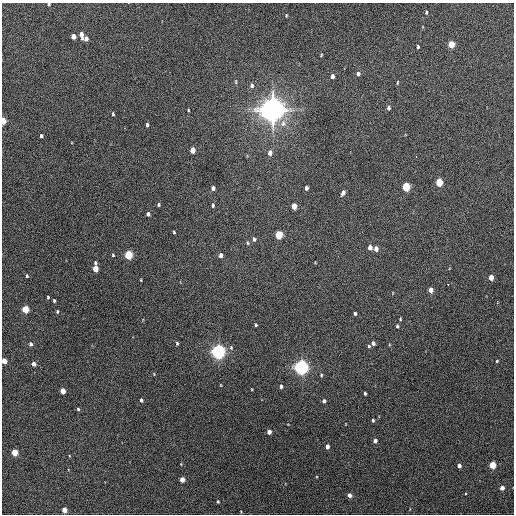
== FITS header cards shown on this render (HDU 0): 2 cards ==
NAXIS1  =                  512 / Axis length
NAXIS2  =                  512 / Axis length

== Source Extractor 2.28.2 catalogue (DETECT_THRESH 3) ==
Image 512 x 512 px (HDU 0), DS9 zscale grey, 1 PNG px = 1 image px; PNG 516 x 516 px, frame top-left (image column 1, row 512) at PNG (2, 3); no overlay
Background 594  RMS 17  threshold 49.7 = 3 sigma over >= 5 px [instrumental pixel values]
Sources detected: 90; all 90 listed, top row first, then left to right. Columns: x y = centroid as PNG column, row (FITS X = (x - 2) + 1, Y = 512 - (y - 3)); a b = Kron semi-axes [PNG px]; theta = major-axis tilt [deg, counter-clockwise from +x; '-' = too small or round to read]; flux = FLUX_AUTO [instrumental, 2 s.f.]
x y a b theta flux
49 4 4 3 - 1.5e+03
426 12 4 3 - 1.5e+03
286 15 4 2 - 9.6e+02
81 34 7 4 -77 6.8e+03
73 36 5 4 - 9.3e+03
86 39 5 4 - 5.2e+03
451 44 5 4 - 2.7e+04
418 47 4 3 - 1.6e+03
321 55 3 3 - 1.0e+03
358 74 6 5 - 3.1e+03
332 76 5 4 - 4.2e+03
236 82 7 3 83 1.3e+03
397 82 6 3 88 1.3e+03
252 85 7 5 90 3.6e+03
388 108 6 4 90 2.9e+03
188 110 3 2 - 9.6e+02
272 110 8 8 - 1.5e+06
113 114 5 3 - 1.4e+03
3 121 5 3 - 2.4e+04
283 123 11 9 88 8.1e+03
147 125 4 3 - 2.2e+03
41 136 4 3 - 2.6e+03
193 150 5 4 - 1.1e+04
270 153 6 5 - 6.0e+03
416 157 3 2 - 1.6e+03
439 182 5 4 - 4.0e+04
406 187 5 4 - 5.5e+04
213 188 4 4 - 3.6e+03
306 188 4 3 - 3.5e+03
343 193 6 4 69 4.5e+03
158 204 4 4 - 1.9e+03
213 205 5 4 - 2.0e+03
294 206 5 4 - 1.4e+04
148 214 4 3 - 2.9e+03
174 232 4 3 - 1.3e+03
279 235 5 4 - 4.6e+04
254 239 5 5 - 2.8e+03
248 243 6 4 -74 1.6e+03
370 247 5 4 - 6.2e+03
376 249 5 4 - 6.7e+03
113 255 4 4 - 1.1e+03
128 255 5 4 - 6.1e+04
220 255 5 4 - 4.6e+03
95 263 5 4 - 1.7e+03
95 269 5 4 - 1.7e+04
27 276 4 3 - 1.6e+03
491 277 4 4 - 1.2e+04
141 280 4 2 - 8.5e+02
448 284 3 2 - 2.3e+03
431 290 5 4 - 8.1e+03
48 297 3 3 - 1.3e+03
54 301 4 3 - 1.4e+03
25 309 5 4 - 3.3e+04
57 311 4 3 - 1.4e+03
355 313 4 3 - 2.2e+03
400 319 3 3 - 1.0e+03
256 325 3 3 - 1.4e+03
397 326 4 4 - 1.5e+03
177 343 5 3 - 1.8e+03
373 343 4 4 - 3.7e+03
31 344 5 4 - 2.6e+03
369 346 4 4 - 1.6e+03
231 348 6 4 -71 1.8e+03
218 352 5 5 - 4.7e+05
4 361 4 4 - 1.1e+04
497 361 3 2 - 1.1e+03
33 364 4 4 - 5.9e+03
301 367 5 5 - 5.2e+05
154 374 5 3 - 8.6e+02
321 375 4 4 - 1.3e+03
221 385 4 3 - 6.9e+02
281 386 4 4 - 2.6e+03
63 391 4 4 - 1.2e+04
365 393 4 3 - 1.7e+03
141 400 4 3 - 2.3e+03
324 401 4 4 - 2.9e+03
78 409 4 3 - 1.6e+03
373 420 3 3 - 1.8e+03
269 432 4 4 - 6.6e+03
375 441 4 4 - 4.6e+03
327 447 4 3 - 5.4e+03
14 452 4 4 - 2.5e+04
492 465 4 4 - 3.1e+04
459 466 4 3 - 4.4e+03
182 479 4 4 - 1.0e+04
502 488 4 4 - 7.1e+03
349 495 4 4 - 5.6e+03
218 501 4 3 - 1.2e+03
64 510 4 4 - 1.2e+04
241 512 4 2 - 7.8e+02
At the frame edge (FLAGS 8, measured only in part): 3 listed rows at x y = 49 4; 3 121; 4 361